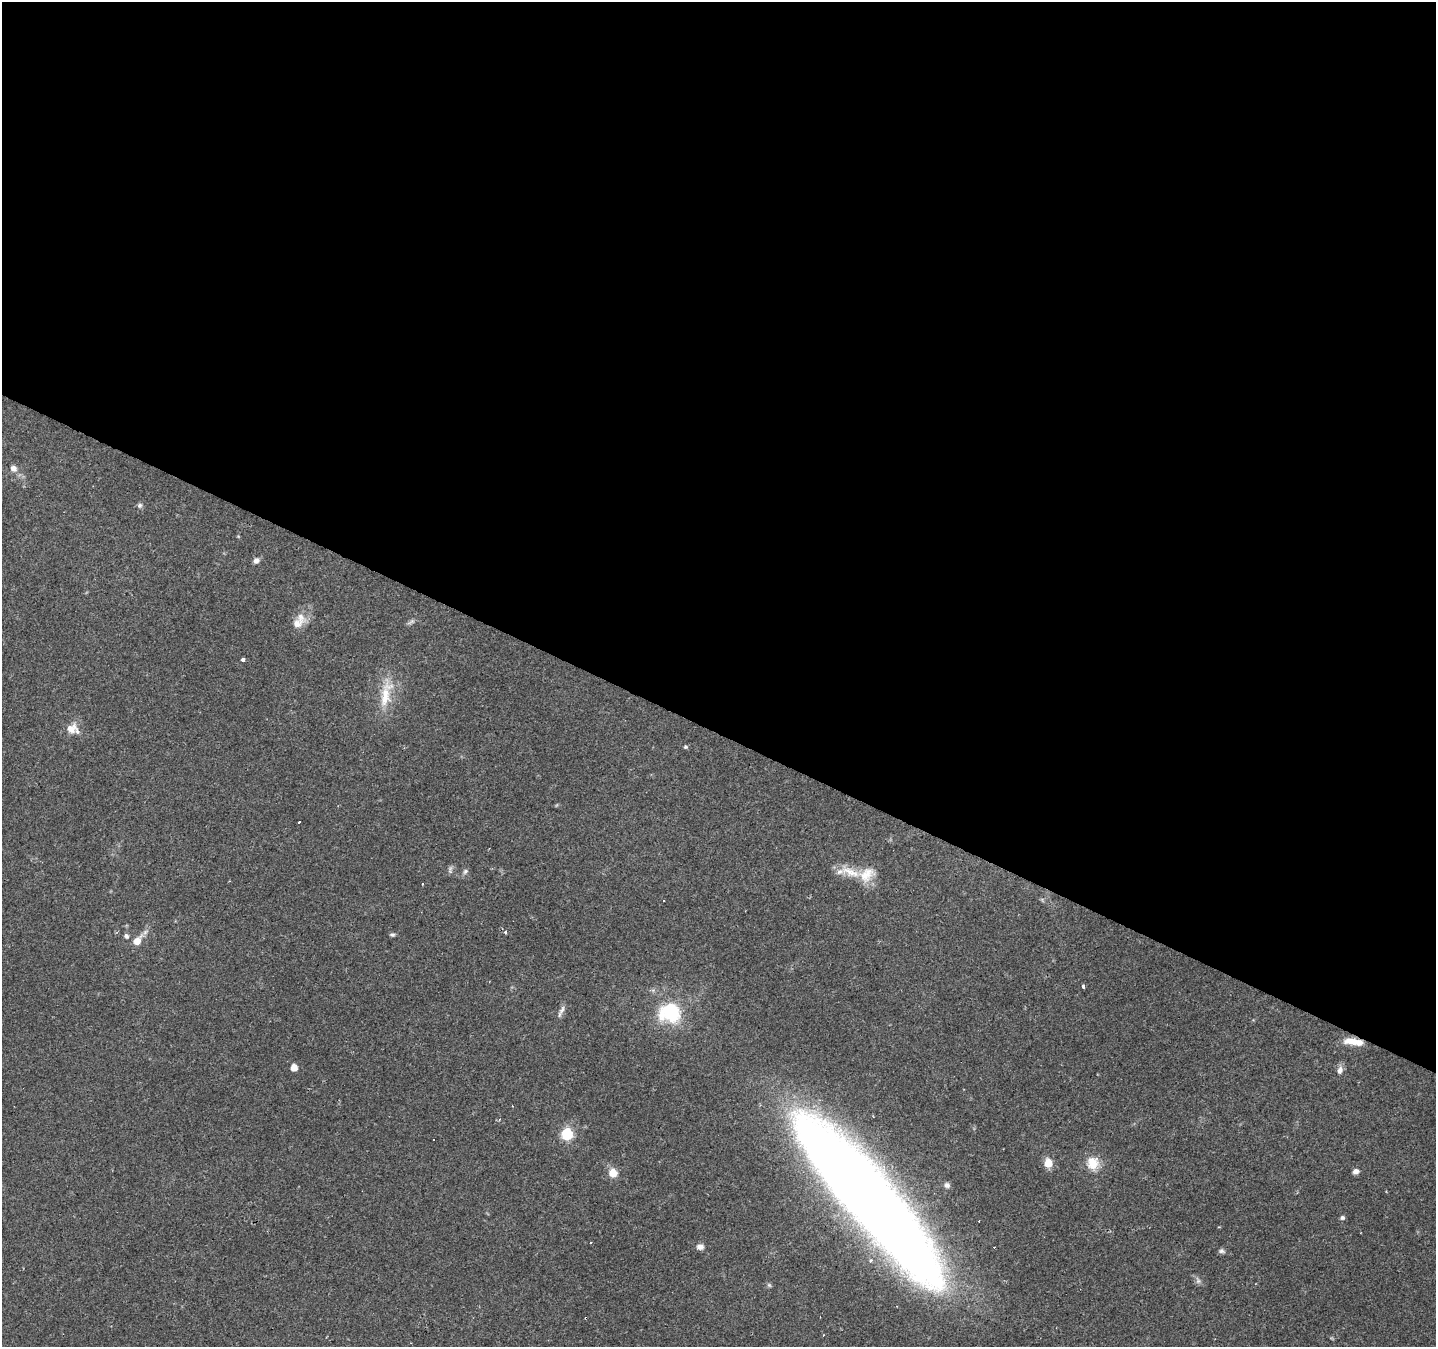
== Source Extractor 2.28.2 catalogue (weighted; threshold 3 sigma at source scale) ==
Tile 3 of 4 x 4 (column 3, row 1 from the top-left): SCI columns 2869-4302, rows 4234-5578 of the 5741 x 5842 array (HDU 1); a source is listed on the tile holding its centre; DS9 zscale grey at full resolution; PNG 1438 x 1349 px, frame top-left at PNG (2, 2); no overlay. Shown black and unused: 54% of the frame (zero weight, under 2 of 3 exposures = <1% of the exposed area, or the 3 px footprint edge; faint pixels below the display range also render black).
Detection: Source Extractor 2.28.2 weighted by HDU 2 'WHT'; one run over the whole footprint, this tile lists its part. Background 0.106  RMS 0.0056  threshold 0.0254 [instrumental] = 3 sigma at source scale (4.5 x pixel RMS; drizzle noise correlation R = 1.50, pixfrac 1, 0.0396/0.0396 arcsec/px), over >= 5 px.
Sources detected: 45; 1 too faint to see at this stretch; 6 cosmic-ray / hot-pixel residue — not listed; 2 inside a brighter listed object's ellipse — not listed separately; the other 36 listed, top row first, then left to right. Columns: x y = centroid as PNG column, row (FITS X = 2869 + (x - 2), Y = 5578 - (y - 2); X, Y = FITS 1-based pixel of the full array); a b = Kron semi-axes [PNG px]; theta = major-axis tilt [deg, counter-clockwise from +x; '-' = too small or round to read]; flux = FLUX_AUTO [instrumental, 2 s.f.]
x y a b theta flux
14 468 10 8 -42 2.8
140 505 7 6 - 1.4
256 560 8 7 - 2.1
301 618 18 10 90 5.9
411 622 11 5 30 1.5
243 659 4 3 - 2.1
386 694 45 14 78 16
71 728 16 13 31 6.4
685 747 5 4 - 0.86
299 822 3 3 - 1.5
450 869 11 5 81 1.4
465 871 8 6 54 1.5
850 872 35 12 -22 13
423 884 3 2 - 0.41
506 932 3 3 - 2.5
392 935 7 5 0 1.1
126 936 7 6 - 1.4
137 941 14 8 54 6
1083 986 4 3 - 3.7
562 1010 15 5 59 2.5
670 1012 22 20 -4 39
1354 1042 25 8 -8 8.9
294 1068 6 6 - 5.4
1340 1070 10 7 72 2.9
567 1134 7 6 - 40
1048 1163 10 8 -85 6.3
1093 1163 16 14 -84 9.9
1356 1171 6 6 - 2.6
613 1173 10 9 - 6.6
947 1185 7 6 - 1.8
870 1199 183 37 -50 1100
1342 1218 6 5 - 1.2
700 1247 9 7 -3 2.6
1222 1251 9 6 -10 1.4
871 1261 3 3 - 2
769 1285 7 4 -45 0.87
Overlapping masked pixels (flux is a lower limit): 2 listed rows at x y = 1354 1042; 870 1199